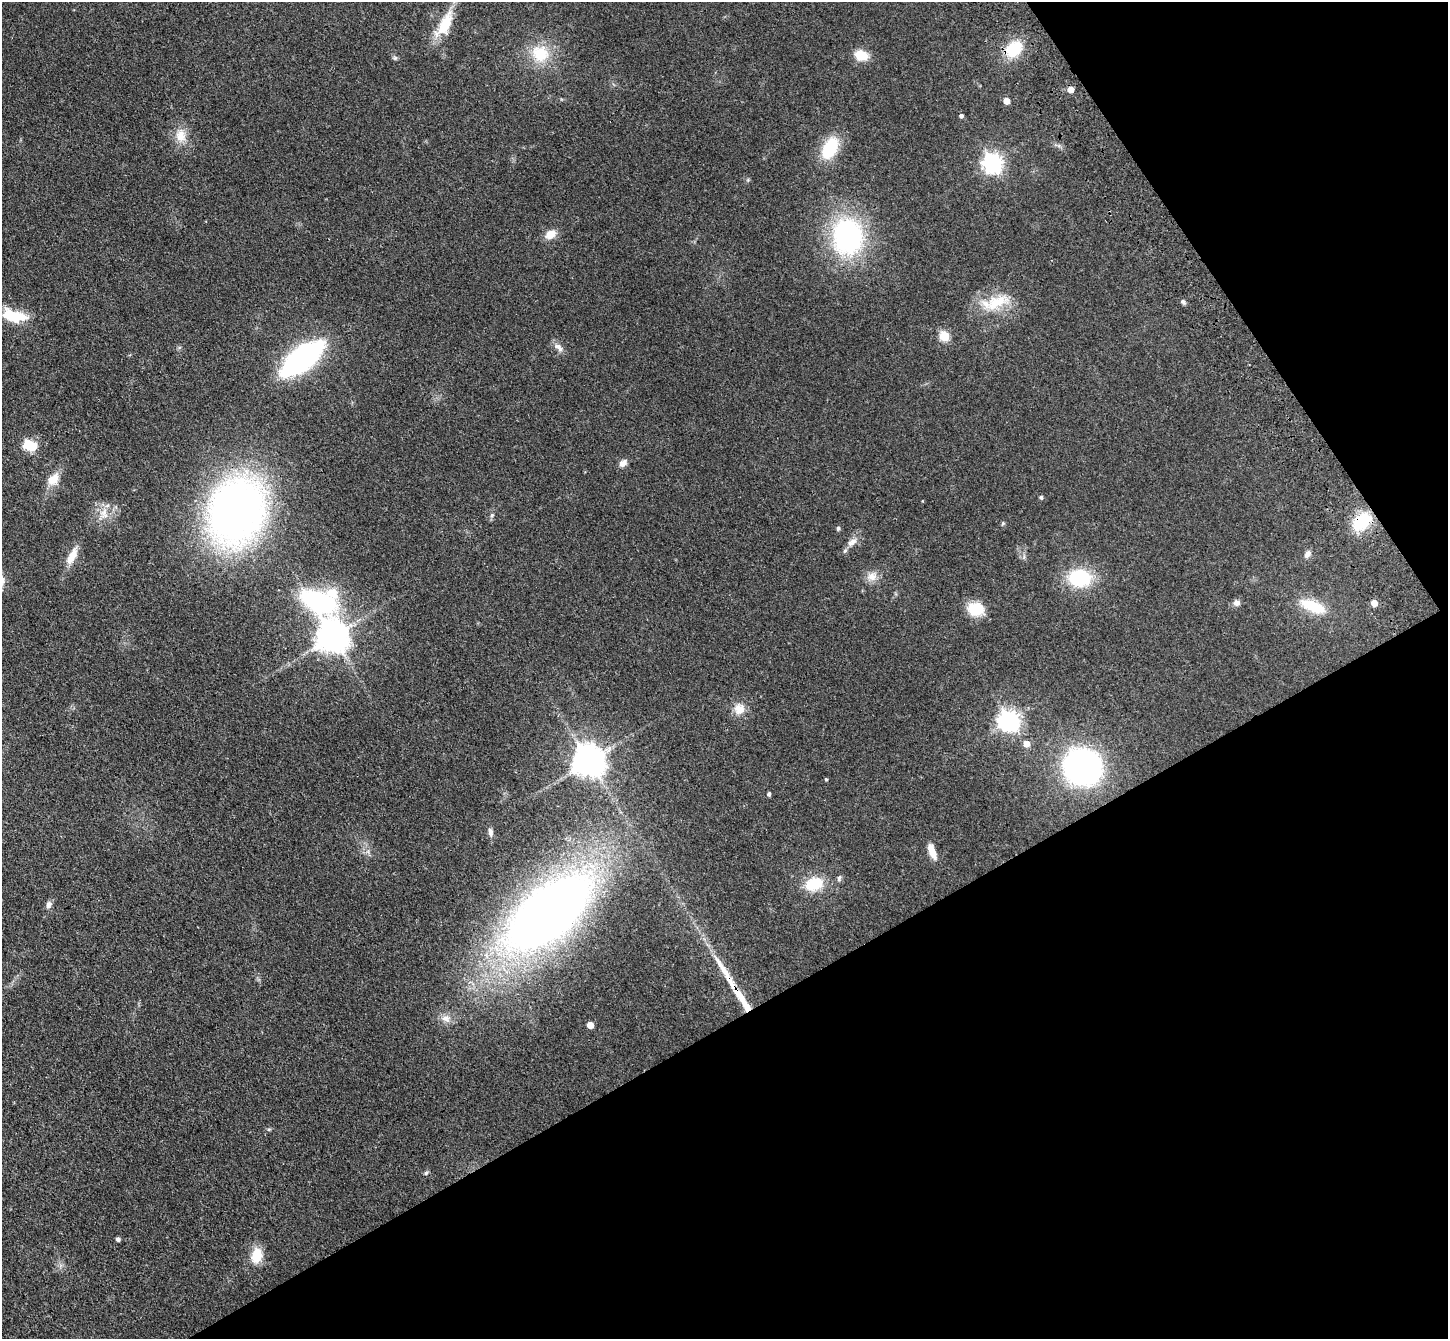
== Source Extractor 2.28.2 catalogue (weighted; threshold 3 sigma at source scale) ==
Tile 12 of 4 x 4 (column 4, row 3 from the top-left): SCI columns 4439-5884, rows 1558-2894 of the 5985 x 5924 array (HDU 1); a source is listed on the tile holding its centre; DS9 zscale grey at full resolution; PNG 1450 x 1341 px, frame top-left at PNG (2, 2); no overlay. Shown black and unused: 31% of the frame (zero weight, under 3 of 4 exposures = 6% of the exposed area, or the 3 px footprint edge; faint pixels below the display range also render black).
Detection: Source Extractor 2.28.2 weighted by HDU 2 'WHT'; one run over the whole footprint, this tile lists its part. Background 0.14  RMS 0.0076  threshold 0.0344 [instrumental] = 3 sigma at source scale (4.5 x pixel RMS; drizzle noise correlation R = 1.50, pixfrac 1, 0.05/0.05 arcsec/px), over >= 5 px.
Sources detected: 61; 1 long thin detection or spike segment (spike, bleed or trail) — not listed; the other 60 listed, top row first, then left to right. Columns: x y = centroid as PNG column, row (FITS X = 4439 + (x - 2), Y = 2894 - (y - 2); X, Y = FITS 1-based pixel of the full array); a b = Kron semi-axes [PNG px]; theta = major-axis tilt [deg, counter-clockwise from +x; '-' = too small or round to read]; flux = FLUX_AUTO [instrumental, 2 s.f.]
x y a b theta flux
445 24 36 14 62 22
1014 49 19 14 43 26
540 54 24 23 - 26
861 55 15 10 -15 13
395 58 6 6 - 1.3
1071 89 5 5 - 7.4
1006 101 5 4 - 8
961 116 5 4 - 1.9
181 136 18 15 -89 11
830 148 22 13 61 37
992 163 7 7 - 380
551 234 12 9 32 8.8
847 237 38 30 -88 120
996 302 35 16 27 25
1183 302 7 5 -45 1.6
13 316 28 12 -12 28
944 336 5 5 - 43
558 347 16 7 -43 4.2
302 358 39 16 38 160
29 445 7 6 - 50
623 463 11 7 40 3.8
53 479 18 13 45 10
1041 497 4 4 - 1.5
237 511 50 39 69 490
104 514 16 13 87 10
492 515 6 4 45 1.2
1362 521 23 16 45 30
1003 523 5 4 - 0.93
838 528 5 4 - 1.3
852 542 17 8 37 5.8
1307 554 11 7 67 3.2
72 556 23 10 63 10
872 576 14 13 - 7
1080 578 26 20 -3 41
318 601 38 24 -27 110
1236 603 8 8 - 3.2
1374 603 5 5 - 9.4
1313 606 32 13 -21 24
976 609 18 14 -3 20
332 636 9 9 - 1400
739 709 14 13 - 8.8
1009 721 8 7 - 460
1026 744 6 6 - 6.9
589 761 10 9 - 1300
1082 767 24 23 - 270
826 779 4 3 - 0.79
769 794 4 3 - 1.7
490 832 11 6 -81 3.1
932 851 19 7 -69 9
839 878 9 5 75 1.7
814 884 22 16 15 23
48 905 9 7 65 3.3
548 913 66 32 39 990
743 1001 37 7 -57 21
446 1018 13 11 -29 5.7
590 1025 5 5 - 9.6
269 1129 6 4 18 1
426 1173 6 5 - 1.2
118 1239 4 4 - 2.1
257 1255 19 13 78 15
Overlapping masked pixels (flux is a lower limit): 2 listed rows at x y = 1362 521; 743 1001